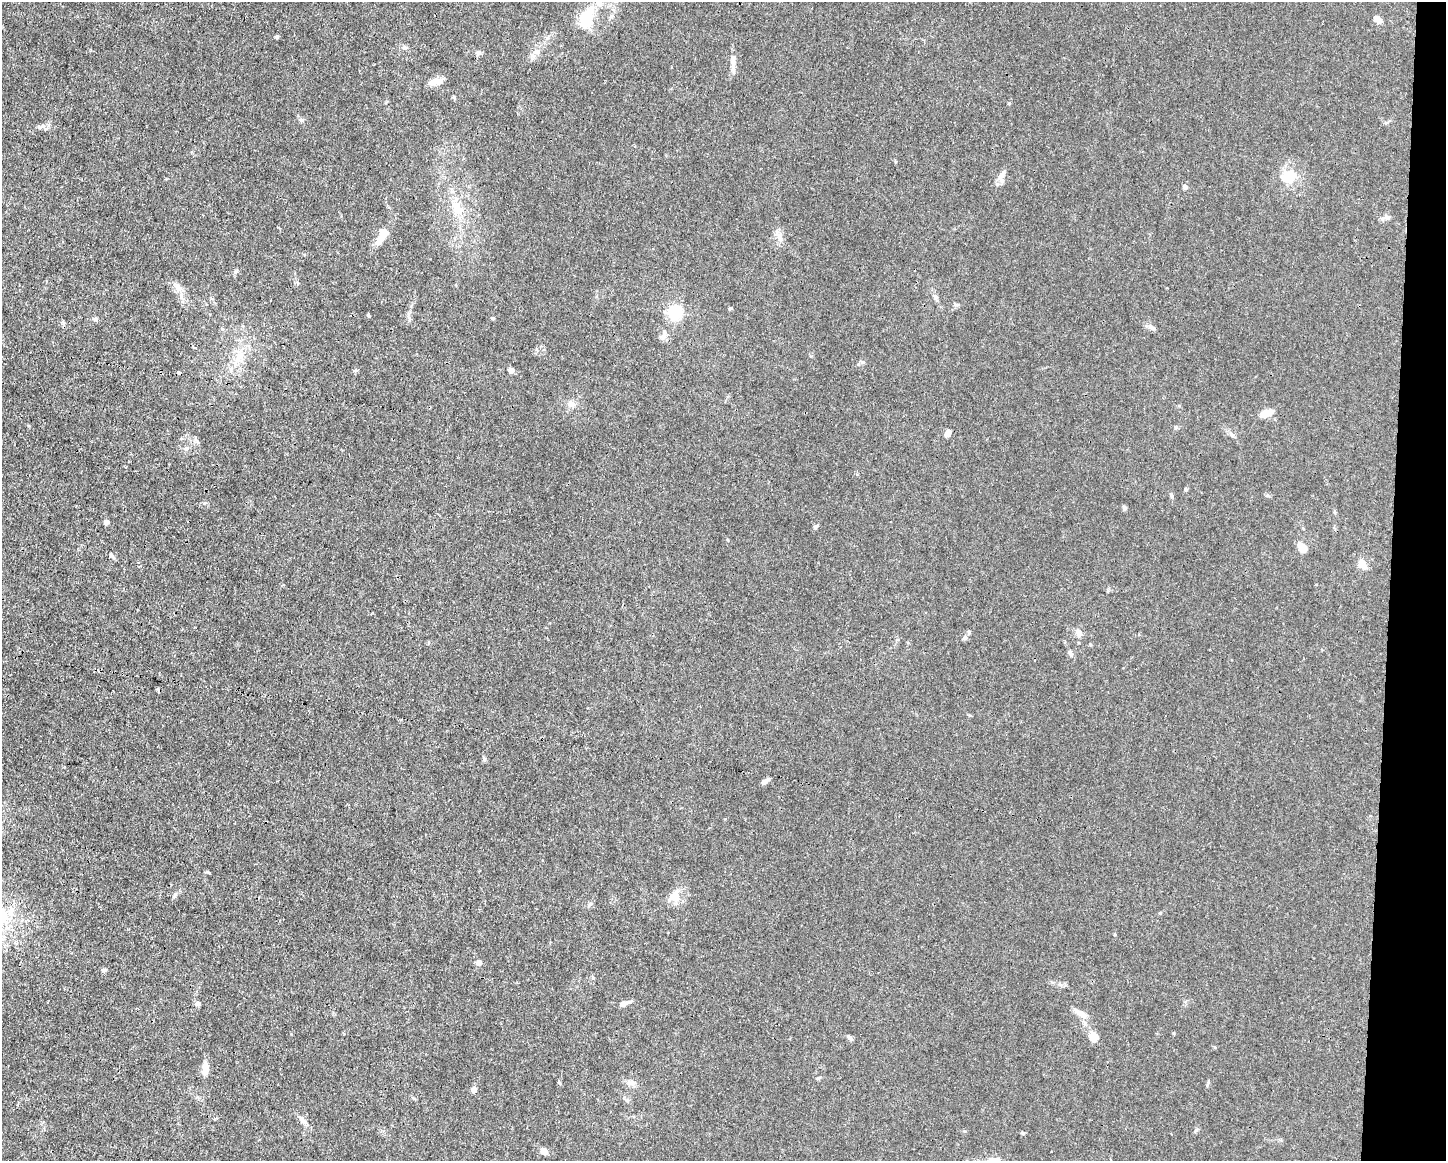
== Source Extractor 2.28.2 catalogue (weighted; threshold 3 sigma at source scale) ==
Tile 6 of 3 x 4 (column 3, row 2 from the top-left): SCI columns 3000-4443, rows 2320-3478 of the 4666 x 4638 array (HDU 1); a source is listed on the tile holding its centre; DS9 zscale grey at full resolution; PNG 1448 x 1163 px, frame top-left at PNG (2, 2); no overlay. Shown black and unused: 4% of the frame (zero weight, under 3 of 4 exposures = <1% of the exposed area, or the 3 px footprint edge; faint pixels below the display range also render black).
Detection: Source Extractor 2.28.2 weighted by HDU 2 'WHT'; one run over the whole footprint, this tile lists its part. Background 0.0154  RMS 0.0025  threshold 0.0113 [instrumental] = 3 sigma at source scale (4.5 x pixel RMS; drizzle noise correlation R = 1.50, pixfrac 1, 0.05/0.05 arcsec/px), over >= 5 px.
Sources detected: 70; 1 inside a brighter object's white glare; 1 cosmic-ray / hot-pixel residue — not listed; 2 inside a brighter listed object's ellipse — not listed separately; the other 66 listed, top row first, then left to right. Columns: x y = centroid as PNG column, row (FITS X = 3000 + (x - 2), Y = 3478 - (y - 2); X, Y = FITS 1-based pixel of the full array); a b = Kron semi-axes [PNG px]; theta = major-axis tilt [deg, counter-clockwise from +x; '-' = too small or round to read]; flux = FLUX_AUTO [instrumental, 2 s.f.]
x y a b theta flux
612 16 7 4 71 0.47
586 18 29 16 74 7.9
1378 19 10 6 -40 1.8
277 37 5 5 - 0.31
404 48 6 4 19 0.41
478 52 7 5 -76 0.63
536 52 12 6 -5 1
733 60 19 6 89 1.6
437 81 17 8 9 2.1
301 120 6 6 - 0.5
1001 175 17 7 57 1.5
1292 175 25 17 69 4.9
1185 187 6 5 - 0.73
457 208 23 12 -60 4.8
1388 217 13 4 -1 0.7
385 233 13 7 -20 1.7
780 237 14 6 -86 1.5
379 242 10 8 51 1.6
178 286 8 7 - 1
935 297 7 6 - 0.69
730 308 5 4 - 0.28
675 313 6 6 - 50
493 318 5 4 - 0.27
95 319 6 5 - 0.51
1152 327 13 5 -39 0.84
241 355 12 8 -70 1.9
862 362 6 5 - 0.49
511 370 4 4 - 1.9
571 404 10 9 - 1.2
1267 413 15 7 19 2.8
1176 427 6 4 46 0.33
948 433 8 6 56 1.2
1232 435 7 4 -70 0.42
186 448 7 6 - 0.61
1185 489 6 4 -90 0.27
1171 495 7 4 -71 0.43
1124 508 6 5 - 0.59
1335 512 6 4 -89 0.29
106 522 5 5 - 0.74
816 527 9 4 49 0.51
1303 548 9 6 -56 3.4
112 555 8 5 -40 0.57
1362 563 12 9 -76 2
1079 633 10 8 -61 1.3
965 638 7 6 - 0.66
1070 653 11 4 -58 0.6
484 759 6 5 - 0.43
765 781 11 5 30 0.75
209 872 5 3 - 0.25
175 895 7 5 69 0.51
674 896 15 13 78 2.8
11 910 12 7 58 1.7
478 962 7 7 - 0.88
104 970 6 5 - 0.42
197 1003 7 5 44 0.51
624 1003 13 6 16 1.3
1081 1014 19 7 -29 2
1093 1037 12 10 -66 2.1
849 1038 8 5 -39 0.58
206 1068 18 8 86 2.1
818 1078 5 4 - 0.31
631 1083 14 6 8 1.2
474 1090 7 6 - 0.93
303 1121 17 6 -43 1.3
543 1151 7 6 - 1.8
995 1160 19 11 9 2.5
Isophote crosses this tile's border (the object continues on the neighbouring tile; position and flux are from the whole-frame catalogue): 1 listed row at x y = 995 1160
Unlisted compact peaks at least as high as the median listed source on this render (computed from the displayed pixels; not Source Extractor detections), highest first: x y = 368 315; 204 503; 197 441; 235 272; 1009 103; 1196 1130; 1207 1085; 454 97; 1174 1033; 590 904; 291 1034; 811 356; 43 126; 728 540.